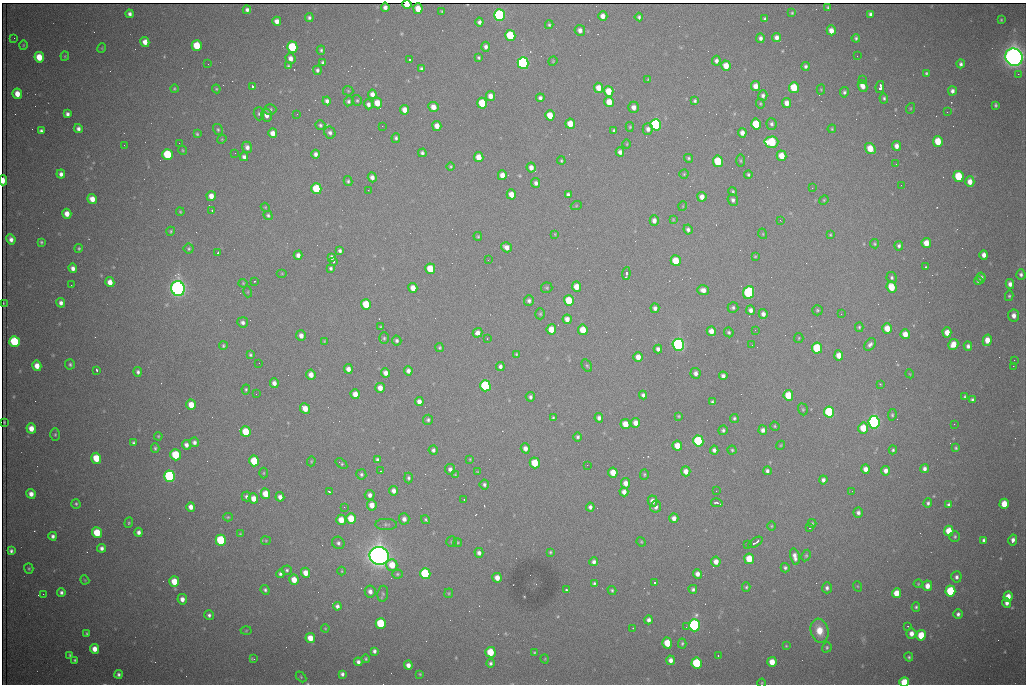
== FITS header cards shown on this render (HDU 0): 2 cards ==
NAXIS1  =                 1024 /fastest changing axis
NAXIS2  =                  682 /next to fastest changing axis

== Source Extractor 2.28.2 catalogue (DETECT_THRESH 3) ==
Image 1024 x 682 px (HDU 0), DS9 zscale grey, 1 PNG px = 1 image px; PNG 1028 x 686 px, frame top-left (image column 1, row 682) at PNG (2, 3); each listed source drawn as its Kron ellipse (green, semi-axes under 4 px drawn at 4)
Background 2170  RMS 28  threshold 85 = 3 sigma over >= 5 px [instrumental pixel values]
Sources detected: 538; of the 538, the 500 brightest by FLUX_AUTO listed and drawn (38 fainter detections omitted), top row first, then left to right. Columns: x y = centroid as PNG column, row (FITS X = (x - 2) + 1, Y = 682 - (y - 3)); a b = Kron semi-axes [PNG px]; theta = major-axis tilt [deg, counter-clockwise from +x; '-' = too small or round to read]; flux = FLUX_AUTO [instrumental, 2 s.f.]
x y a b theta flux
407 5 4 4 - 3.9e+04
385 7 4 4 - 6.3e+03
828 7 4 3 - 3.4e+03
418 9 5 4 - 2.7e+04
247 10 4 4 - 5.6e+03
442 11 3 2 - 1.8e+03
792 13 4 4 - 2.3e+03
129 14 4 4 - 5.8e+03
870 14 4 4 - 5.5e+03
500 15 6 5 - 4.6e+05
603 16 5 4 - 1.3e+04
639 17 4 3 - 3.8e+03
309 18 4 4 - 4.6e+03
765 19 4 3 - 4.5e+03
1001 20 3 2 - 2.0e+03
277 21 4 4 - 1.1e+04
479 22 4 4 - 6.2e+03
549 25 4 3 - 2.8e+03
580 30 5 5 - 9.2e+03
831 30 5 4 - 1.6e+04
510 35 5 5 - 1.1e+05
777 37 4 4 - 9.3e+03
14 38 3 2 - 1.5e+03
760 38 4 4 - 6.8e+03
856 38 4 3 - 3.4e+03
145 42 5 4 - 1.6e+04
23 45 5 3 - 1.6e+03
197 45 5 5 - 6.2e+04
292 47 5 5 - 1.4e+05
486 47 5 4 - 6.2e+03
102 48 5 3 - 1.6e+03
321 50 4 3 - 3.5e+03
65 56 4 4 - 1.9e+03
857 56 2 2 - 2.2e+03
39 57 5 5 - 4.2e+04
478 57 4 3 - 3.0e+03
1014 57 9 8 - 2.2e+06
290 58 6 5 - 1.2e+04
409 59 3 3 - 3.8e+03
553 61 5 4 - 1.9e+03
716 61 5 4 - 7.1e+03
323 62 4 4 - 4.7e+03
523 63 6 5 - 5.6e+05
208 64 2 2 - 2.8e+03
961 64 4 3 - 5.0e+03
288 66 4 3 - 2.6e+03
726 66 5 4 - 2.6e+04
806 66 4 4 - 4.3e+03
421 69 4 3 - 4.0e+03
317 70 4 4 - 4.9e+03
926 73 4 3 - 2.7e+03
1018 74 2 2 - 1.5e+04
862 79 3 2 - 3.9e+03
648 80 4 3 - 1.8e+03
252 86 3 3 - 9.1e+04
756 86 5 4 - 1.5e+04
862 86 6 4 -65 1.3e+04
880 87 6 3 80 8.8e+03
598 88 5 4 - 2.1e+04
794 88 5 5 - 6.4e+04
174 89 4 4 - 2.3e+03
216 89 4 4 - 2.3e+03
821 90 5 4 - 2.0e+03
348 91 5 5 - 2.2e+03
609 91 5 4 - 3.7e+04
952 91 4 4 - 7.1e+03
844 92 5 4 - 4.2e+03
17 94 5 4 - 2.3e+04
372 94 4 4 - 9.9e+03
490 96 5 4 - 1.4e+04
763 96 5 4 - 5.7e+03
540 98 4 4 - 5.9e+03
884 98 5 4 - 3.4e+03
357 100 5 4 - 2.9e+03
327 101 4 4 - 6.2e+03
348 101 5 4 - 4.2e+03
695 101 4 4 - 3.6e+03
609 102 5 4 - 2.6e+04
377 103 5 4 - 2.8e+04
482 103 5 5 - 6.6e+04
787 103 5 4 - 1.4e+04
368 104 5 4 - 6.8e+03
760 104 5 4 - 2.2e+03
996 105 4 3 - 3.0e+03
433 107 5 5 - 1.6e+04
634 107 5 5 - 1.2e+04
911 108 5 3 - 2.0e+03
270 110 6 5 - 4.2e+03
405 110 5 4 - 1.6e+04
947 112 2 2 - 3.3e+03
67 114 4 4 - 6.3e+03
259 114 6 5 - 4.1e+03
297 114 3 2 - 2.5e+03
267 115 6 5 - 1.3e+04
550 115 5 4 - 3.4e+04
570 124 5 4 - 2.9e+04
756 124 5 5 - 7.2e+04
771 124 6 5 - 4.8e+03
320 125 5 4 - 4.0e+03
656 125 6 5 - 3.9e+05
382 126 2 2 - 1.7e+03
437 126 5 4 - 1.7e+04
630 127 5 4 - 2.1e+03
78 129 4 4 - 7.1e+03
648 129 6 5 - 8.6e+03
832 129 4 4 - 2.2e+03
218 130 6 4 -60 3.1e+03
614 130 3 3 - 3.3e+03
41 131 4 4 - 4.8e+03
273 133 5 4 - 1.6e+04
330 133 6 5 - 5.6e+03
742 133 4 4 - 1.1e+04
197 134 4 3 - 2.6e+03
396 138 5 4 - 4.1e+03
222 139 5 3 - 1.8e+03
938 141 5 5 - 5.0e+04
771 142 7 5 2 1.4e+05
179 143 2 2 - 3.9e+03
627 144 4 3 - 1.6e+03
124 145 2 2 - 1.9e+03
896 146 5 4 - 1.1e+04
247 147 5 4 - 8.6e+03
870 149 6 5 - 3.8e+04
183 150 4 4 - 2.0e+03
620 152 4 4 - 9.1e+03
235 153 3 2 - 1.4e+03
422 153 4 4 - 4.3e+03
167 154 5 5 - 1.3e+05
315 154 4 4 - 6.7e+03
782 156 5 5 - 2.9e+04
244 157 4 4 - 6.3e+03
479 157 5 4 - 2.3e+04
688 158 5 4 - 2.9e+03
561 161 4 3 - 2.3e+03
718 161 6 5 - 8.7e+04
741 161 6 3 -89 2.2e+03
896 164 3 2 - 1.6e+03
451 167 4 4 - 2.9e+03
531 168 5 4 - 1.1e+04
61 174 4 4 - 7.9e+03
684 174 4 4 - 2.1e+03
502 175 5 4 - 1.6e+04
748 175 4 4 - 3.1e+03
959 176 5 5 - 8.8e+04
372 177 5 4 - 9.2e+03
3 180 5 3 - 2.3e+04
348 181 5 4 - 3.4e+03
970 182 5 4 - 1.8e+04
536 183 5 4 - 6.7e+03
901 185 2 2 - 1.6e+03
812 188 3 2 - 3.1e+03
316 189 5 5 - 9.6e+04
368 190 2 2 - 8.7e+03
733 192 4 4 - 3.2e+03
511 194 5 4 - 2.1e+04
568 194 4 4 - 4.2e+03
211 196 5 4 - 1.6e+04
702 197 5 4 - 1.4e+04
92 199 5 4 - 1.7e+04
733 200 6 5 - 5.4e+03
824 200 5 4 - 2.1e+03
576 206 5 3 - 1.9e+03
683 206 5 3 - 1.5e+03
265 207 4 3 - 1.7e+03
212 210 3 3 - 3.7e+03
180 212 4 3 - 2.1e+03
67 214 5 4 - 1.8e+04
268 215 5 4 - 3.5e+03
673 219 3 3 - 1.7e+03
654 220 5 4 - 9.8e+03
780 220 3 2 - 2.4e+03
688 230 5 4 - 5.8e+03
171 231 4 3 - 2.2e+03
555 234 4 3 - 1.7e+03
763 234 5 3 - 1.8e+03
830 235 3 3 - 2.0e+03
478 236 4 3 - 2.5e+03
11 239 5 4 - 9.3e+03
41 242 4 3 - 2.9e+03
926 243 5 5 - 2.6e+04
875 244 5 4 - 2.4e+03
899 246 4 4 - 4.5e+03
506 247 6 4 -35 1.3e+04
79 248 4 4 - 2.6e+03
189 249 5 5 - 3.2e+03
340 251 4 3 - 5.0e+03
218 253 4 3 - 6.0e+03
298 255 5 4 - 8.1e+03
984 255 5 4 - 1.1e+04
755 256 4 4 - 2.0e+03
332 257 4 4 - 5.5e+03
488 260 3 2 - 2.2e+03
333 261 4 3 - 3.4e+03
676 261 5 5 - 5.5e+04
926 267 3 2 - 2.2e+03
73 268 5 4 - 9.2e+03
331 268 4 4 - 4.2e+03
430 269 5 5 - 6.0e+04
282 273 5 3 - 1.8e+03
626 273 6 3 83 8.0e+03
1021 274 5 4 - 5.2e+03
892 277 5 5 - 4.0e+03
981 277 5 4 - 4.8e+03
254 281 3 2 - 2.8e+03
978 281 4 3 - 3.7e+03
110 282 5 4 - 1.6e+04
243 283 4 4 - 1.9e+03
1010 284 5 4 - 9.3e+03
71 285 2 2 - 6.8e+03
576 287 5 4 - 2.3e+04
892 287 5 5 - 4.2e+04
413 288 5 4 - 1.7e+04
547 288 6 5 - 2.8e+03
178 289 7 6 - 1.3e+06
703 290 6 5 - 1.2e+04
248 292 5 3 - 1.8e+03
749 292 6 5 - 2.4e+05
1009 296 5 4 - 2.7e+03
529 301 5 5 - 5.6e+03
569 301 5 5 - 7.0e+04
3 303 3 2 - 1.4e+03
61 303 5 4 - 7.7e+03
366 304 5 5 - 5.7e+04
655 308 5 4 - 6.9e+03
733 308 5 5 - 4.2e+03
750 310 4 4 - 7.9e+03
817 310 5 5 - 3.0e+03
540 314 5 4 - 2.9e+03
763 314 5 4 - 8.8e+03
841 314 3 2 - 2.6e+03
1014 315 6 5 - 1.1e+04
567 319 5 4 - 1.2e+04
243 322 5 5 - 6.3e+03
380 327 3 2 - 1.6e+03
859 327 5 4 - 2.8e+03
887 328 5 5 - 2.7e+04
551 329 5 5 - 2.8e+04
583 330 5 5 - 4.3e+04
755 330 3 2 - 1.7e+03
711 331 5 4 - 1.6e+04
729 332 5 4 - 3.4e+03
947 332 5 4 - 2.1e+04
477 333 5 4 - 1.2e+04
905 334 5 4 - 2.0e+04
301 336 5 5 - 1.1e+04
384 338 6 5 - 3.3e+03
799 338 5 4 - 2.1e+03
487 339 3 2 - 1.6e+03
987 340 6 4 77 2.2e+04
324 341 3 3 - 1.6e+03
397 341 5 4 - 4.8e+03
14 342 6 5 - 1.7e+05
870 344 7 5 52 6.0e+03
953 344 5 5 - 2.5e+04
678 345 6 5 - 7.5e+05
752 345 2 2 - 4.3e+03
223 346 4 4 - 2.7e+03
968 346 4 4 - 6.1e+03
440 348 4 4 - 2.9e+03
817 348 5 5 - 1.2e+05
658 349 4 4 - 6.6e+03
516 354 4 3 - 2.1e+03
250 355 4 3 - 2.8e+03
839 355 5 4 - 2.0e+04
638 357 5 4 - 1.6e+04
1014 360 3 2 - 2.4e+03
259 363 2 2 - 1.5e+03
70 364 5 5 - 3.3e+03
37 366 5 4 - 1.9e+04
500 366 4 4 - 6.1e+03
587 366 7 4 -60 3.0e+03
1013 366 2 2 - 2.0e+04
348 369 5 4 - 1.1e+04
97 370 3 2 - 2.6e+03
408 371 4 4 - 7.9e+03
138 372 5 4 - 5.0e+03
386 373 5 4 - 1.2e+04
695 373 5 5 - 8.3e+03
910 374 4 3 - 1.6e+03
311 375 5 4 - 1.6e+04
723 376 4 4 - 6.9e+03
274 383 5 4 - 9.4e+03
880 384 3 3 - 2.2e+03
485 386 5 5 - 2.6e+05
380 388 5 4 - 1.7e+04
246 389 5 4 - 2.5e+03
256 394 2 2 - 1.8e+03
355 394 5 4 - 1.7e+04
643 395 4 4 - 5.1e+03
788 395 5 5 - 5.4e+04
530 397 5 4 - 4.8e+03
965 397 4 3 - 2.6e+03
972 400 4 3 - 4.0e+03
419 402 4 4 - 1.1e+04
712 402 4 3 - 3.6e+03
191 405 5 4 - 3.0e+04
305 408 5 5 - 2.3e+04
803 409 6 4 -70 2.9e+03
829 412 5 5 - 1.9e+05
892 415 6 4 82 3.3e+03
679 416 3 2 - 2.1e+03
553 418 3 3 - 2.7e+03
599 418 4 4 - 6.7e+03
734 418 4 4 - 3.5e+03
428 420 5 5 - 4.2e+03
4 422 4 2 - 2.3e+03
874 422 6 5 - 7.6e+05
636 423 5 4 - 1.4e+04
625 424 5 5 - 2.7e+04
954 424 2 2 - 9.6e+03
775 426 5 4 - 2.4e+03
31 428 5 4 - 2.0e+04
863 428 5 5 - 4.4e+04
723 430 5 4 - 4.0e+03
763 430 4 4 - 7.7e+03
246 432 5 5 - 5.9e+04
55 435 6 5 - 2.9e+03
158 436 4 3 - 2.0e+03
578 437 4 4 - 3.9e+03
698 441 5 5 - 2.0e+05
194 442 5 4 - 6.4e+03
133 443 4 4 - 3.3e+03
186 445 5 4 - 8.6e+03
781 445 4 3 - 1.8e+03
677 446 5 4 - 2.5e+04
155 448 4 3 - 2.9e+03
525 448 5 4 - 1.0e+04
956 448 3 3 - 2.6e+03
433 450 4 4 - 5.3e+03
714 450 4 4 - 6.1e+03
732 450 4 4 - 2.6e+03
893 450 4 4 - 3.2e+03
176 455 5 5 - 1.0e+05
96 458 5 5 - 5.7e+04
470 459 3 2 - 1.6e+03
377 460 4 3 - 4.1e+03
254 461 5 5 - 7.9e+04
311 461 5 4 - 2.0e+03
535 463 5 5 - 5.6e+04
341 464 6 4 -36 2.5e+03
587 465 2 2 - 5.7e+03
450 469 5 5 - 7.0e+03
866 469 5 4 - 1.3e+04
924 469 4 4 - 6.7e+03
381 471 3 2 - 2.9e+03
686 471 5 4 - 1.5e+04
767 471 4 4 - 5.3e+03
886 471 5 4 - 9.8e+03
477 472 4 3 - 1.4e+03
613 472 5 4 - 2.9e+04
264 473 5 3 - 1.9e+03
361 474 5 5 - 3.7e+03
644 474 5 4 - 2.5e+03
455 475 4 3 - 1.7e+03
170 476 6 5 - 5.1e+05
409 478 5 4 - 3.8e+03
823 480 4 4 - 6.5e+03
626 483 5 4 - 1.5e+04
484 485 5 4 - 4.2e+03
394 491 5 4 - 9.4e+03
716 491 2 2 - 2.2e+03
852 491 3 2 - 1.5e+03
329 492 3 3 - 4.4e+03
624 492 4 4 - 1.0e+04
31 494 5 4 - 1.2e+04
265 494 5 4 - 3.1e+04
370 495 5 5 - 7.9e+03
246 496 5 5 - 5.1e+03
280 497 5 4 - 1.0e+04
253 498 5 5 - 1.7e+04
464 499 3 2 - 2.9e+03
652 501 5 5 - 1.1e+04
717 503 6 3 -12 5.3e+03
928 503 5 4 - 4.2e+03
76 504 5 4 - 3.0e+03
1004 504 5 4 - 3.5e+04
372 505 5 5 - 1.9e+04
949 505 4 3 - 4.7e+03
191 507 5 4 - 1.2e+04
344 507 3 2 - 4.5e+03
590 507 4 4 - 5.8e+03
656 507 6 5 - 7.2e+03
858 513 5 4 - 6.3e+03
228 517 5 4 - 2.2e+03
674 518 5 4 - 1.1e+04
351 519 5 5 - 4.5e+04
404 519 5 5 - 8.9e+03
341 520 5 5 - 2.7e+04
426 520 5 4 - 2.8e+03
129 523 5 4 - 2.4e+03
812 523 4 3 - 2.1e+03
386 524 11 5 -1 5.1e+03
772 526 5 3 - 1.8e+03
810 528 3 2 - 3.4e+03
949 531 5 4 - 4.0e+04
139 532 4 4 - 7.2e+03
97 533 5 5 - 6.7e+04
240 534 4 3 - 1.9e+03
53 536 4 4 - 6.0e+03
955 536 5 5 - 3.2e+03
221 540 5 5 - 1.7e+05
984 540 4 3 - 4.6e+03
1013 540 5 4 - 8.3e+03
266 541 5 4 - 2.0e+03
452 542 5 5 - 2.7e+03
457 542 4 4 - 2.1e+03
641 542 5 4 - 2.1e+03
755 542 8 3 31 8.8e+03
338 543 6 6 - 5.4e+03
747 544 3 2 - 1.8e+03
102 548 4 4 - 6.6e+03
11 551 4 4 - 5.0e+03
550 552 3 3 - 2.3e+03
479 553 5 4 - 7.4e+03
806 555 6 4 63 2.7e+03
379 556 10 9 - 2.5e+06
795 556 8 4 -77 1.1e+04
749 559 5 5 - 4.4e+04
594 562 4 4 - 6.4e+03
716 562 5 4 - 1.5e+04
392 565 6 5 - 3.2e+04
29 568 5 4 - 2.6e+03
785 568 4 4 - 3.6e+03
287 570 5 4 - 3.2e+03
342 571 4 3 - 1.6e+03
305 573 5 4 - 1.7e+04
280 574 4 4 - 4.3e+03
397 574 5 4 - 2.7e+03
425 574 5 5 - 2.0e+05
697 574 5 4 - 9.9e+03
956 577 5 5 - 5.8e+03
497 578 5 4 - 1.6e+04
85 580 5 3 - 1.7e+03
294 580 5 4 - 2.3e+04
174 582 5 5 - 3.8e+04
594 583 3 3 - 3.4e+03
654 583 3 3 - 1.0e+05
918 584 4 4 - 2.0e+03
857 586 5 3 - 1.6e+03
927 586 5 4 - 1.6e+04
746 587 5 3 - 2.9e+03
827 588 5 5 - 5.5e+03
693 589 4 4 - 4.5e+03
265 590 5 4 - 3.9e+03
566 590 3 3 - 8.5e+03
612 590 4 4 - 2.8e+03
950 591 5 5 - 1.3e+05
61 592 4 4 - 5.0e+03
370 592 6 5 - 8.7e+03
449 593 5 4 - 2.1e+03
896 593 5 4 - 3.0e+04
43 594 2 2 - 9.9e+03
383 594 8 5 82 3.6e+03
1008 597 5 4 - 2.4e+04
182 599 5 5 - 1.1e+04
1007 603 5 4 - 8.0e+03
337 606 4 4 - 6.3e+03
916 607 5 4 - 3.5e+03
958 614 4 4 - 5.6e+03
209 615 5 5 - 5.2e+03
649 620 4 4 - 7.0e+03
381 623 5 5 - 1.1e+05
694 625 6 5 - 5.2e+05
908 626 3 3 - 1.4e+03
686 627 3 3 - 1.5e+03
325 628 4 3 - 1.7e+03
633 628 3 2 - 2.7e+03
246 631 5 3 - 2.0e+03
819 631 12 9 -78 2.9e+04
87 633 3 3 - 2.6e+03
911 633 5 5 - 1.3e+04
921 635 5 5 - 6.2e+04
310 638 5 5 - 2.5e+04
667 643 5 5 - 4.2e+04
682 643 5 4 - 2.9e+03
786 646 3 3 - 1.6e+03
827 647 5 4 - 2.9e+03
94 649 5 4 - 1.6e+04
374 651 4 4 - 5.5e+03
490 652 5 5 - 5.8e+04
534 653 4 3 - 1.8e+03
70 655 4 4 - 2.8e+03
718 655 3 2 - 2.4e+03
909 657 4 4 - 3.3e+03
254 659 3 2 - 6.8e+03
366 659 4 4 - 2.6e+03
545 659 4 3 - 1.4e+03
75 660 4 3 - 3.0e+03
670 660 4 4 - 9.1e+03
358 662 4 4 - 6.5e+03
772 662 5 4 - 2.7e+04
490 663 4 4 - 4.2e+03
697 663 5 5 - 1.5e+05
408 665 4 4 - 1.1e+04
119 674 4 4 - 5.1e+03
342 674 4 4 - 5.7e+03
420 674 3 3 - 1.9e+03
301 677 6 4 -47 2.5e+03
904 682 5 4 - 6.4e+04
762 683 4 4 - 1.8e+03
At the frame edge (FLAGS 8, measured only in part): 5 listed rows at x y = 407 5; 3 180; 301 677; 904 682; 762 683
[38 fainter detections neither listed nor drawn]

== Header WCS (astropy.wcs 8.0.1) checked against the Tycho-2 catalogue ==
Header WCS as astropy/WCSLIB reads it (CRVAL/CRPIX/CD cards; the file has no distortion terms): RA---TAN/DEC--TAN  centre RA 06:56:20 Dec +31:26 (104.08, +31.44 deg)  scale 1.44 arcsec/px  FOV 24.5' x 16.3'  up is -93 deg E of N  parity flipped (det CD > 0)
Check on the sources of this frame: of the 60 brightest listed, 11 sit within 2.2 arcsec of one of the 17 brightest Tycho-2 stars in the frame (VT <= 13.07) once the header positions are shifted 0.38 arcsec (0.04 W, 0.38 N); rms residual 1.22 arcsec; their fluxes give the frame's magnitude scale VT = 25.48 - 2.5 log10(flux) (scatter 0.42 mag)
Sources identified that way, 11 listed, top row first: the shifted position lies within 2.2 arcsec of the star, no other Tycho-2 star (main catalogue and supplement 1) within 4.4 arcsec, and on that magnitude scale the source's flux lands within +1.5 / -3 mag of the star's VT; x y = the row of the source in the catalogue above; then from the Tycho-2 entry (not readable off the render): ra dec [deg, ICRS J2000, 3 dp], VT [Tycho-2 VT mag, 2 dp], TYC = Tycho-2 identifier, HIP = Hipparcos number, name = IAU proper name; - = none
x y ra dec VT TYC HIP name
523 63 103.952 +31.434 11.53 2437-424-1 - -
656 125 103.978 +31.488 11.51 2437-421-1 - -
771 142 103.984 +31.534 11.82 2437-428-1 - -
178 289 104.065 +31.301 9.89 2437-425-1 - -
749 292 104.055 +31.528 12.03 2437-1294-1 - -
678 345 104.081 +31.501 10.83 2437-37-1 - -
874 422 104.112 +31.580 11.47 2437-71-1 - -
170 476 104.152 +31.301 11.67 2437-646-1 - -
379 556 104.185 +31.385 8.52 2437-370-1 33393 -
425 574 104.192 +31.404 11.68 2437-91-1 - -
694 625 104.211 +31.512 11.03 2437-937-1 - -